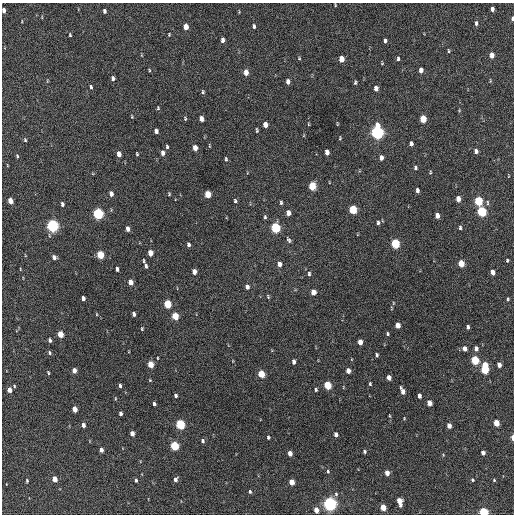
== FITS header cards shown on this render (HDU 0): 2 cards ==
NAXIS1  =                  512 / Axis length
NAXIS2  =                  512 / Axis length

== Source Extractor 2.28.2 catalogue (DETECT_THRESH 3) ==
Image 512 x 512 px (HDU 0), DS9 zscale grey, 1 PNG px = 1 image px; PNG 516 x 516 px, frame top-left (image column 1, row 512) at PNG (2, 3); no overlay
Background 219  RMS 15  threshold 43.9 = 3 sigma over >= 5 px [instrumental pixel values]
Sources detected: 177; all 177 listed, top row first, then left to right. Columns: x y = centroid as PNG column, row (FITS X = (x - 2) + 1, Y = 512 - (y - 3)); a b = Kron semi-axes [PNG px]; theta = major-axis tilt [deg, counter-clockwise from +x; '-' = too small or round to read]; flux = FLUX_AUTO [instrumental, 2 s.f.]
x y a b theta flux
335 5 4 2 - 820
492 9 5 3 - 3600
4 10 5 3 - 3600
104 11 4 3 - 2500
512 19 5 3 - 2200
476 23 5 4 - 2600
254 26 4 3 - 2100
186 27 5 4 - 11000
169 34 4 3 - 830
70 35 4 3 - 1100
222 40 5 4 - 3500
385 41 4 3 - 2100
448 51 5 2 - 1000
492 55 5 4 - 8100
299 58 4 4 - 860
341 59 5 4 - 14000
398 59 5 3 - 1700
382 63 4 3 - 750
149 70 5 3 - 920
421 70 5 4 - 5900
246 72 5 4 - 9500
113 78 5 4 - 2500
47 81 5 3 - 850
490 81 5 3 - 830
288 82 5 4 - 4300
355 82 5 3 - 1400
91 87 5 3 - 1900
376 88 5 4 - 5400
203 92 6 4 -79 1500
158 108 5 4 - 1100
459 110 5 3 - 860
132 117 4 3 - 850
185 118 6 4 -67 1100
201 119 5 4 - 5500
423 119 5 4 - 24000
308 124 5 3 - 810
337 124 5 2 - 820
265 125 5 4 - 8300
257 130 6 3 -86 1300
156 131 5 4 - 4100
377 132 7 5 -88 290000
340 138 4 3 - 920
25 140 5 4 - 1300
411 144 5 4 - 3400
209 146 5 2 - 860
167 147 5 3 - 1500
195 148 5 4 - 9000
476 151 5 4 - 3500
327 152 5 4 - 6100
163 153 5 4 - 4400
119 154 5 4 - 7600
137 154 4 3 - 1100
17 156 6 4 -80 1200
381 158 5 4 - 4800
226 159 6 4 -88 1400
7 165 5 3 - 700
415 168 6 4 -81 1900
430 172 5 3 - 990
312 186 6 4 -87 32000
417 190 5 3 - 3000
111 194 5 4 - 4400
169 194 5 4 - 1100
208 194 5 4 - 19000
458 199 5 4 - 7700
10 201 5 4 - 11000
235 201 5 4 - 1600
478 201 5 4 - 59000
281 203 5 4 - 1500
487 203 9 3 86 1600
62 204 4 3 - 2300
353 210 5 4 - 49000
482 211 6 5 - 79000
288 213 5 4 - 5600
98 214 6 5 - 130000
437 216 5 4 - 6900
265 217 5 4 - 1400
378 223 5 4 - 2000
52 226 6 5 - 220000
460 227 5 3 - 1700
275 228 6 5 - 94000
128 229 5 4 - 4600
289 240 8 5 -54 1900
395 244 5 4 - 72000
188 245 5 3 - 2500
150 253 5 4 - 11000
100 255 5 4 - 36000
54 257 5 4 - 2800
507 260 4 3 - 1100
143 261 5 2 - 1000
461 263 5 4 - 19000
279 264 6 4 -81 5400
146 266 5 3 - 2300
117 269 4 3 - 2600
194 272 5 4 - 6200
492 272 5 4 - 6500
309 274 6 4 -89 1700
130 282 5 4 - 9100
247 287 5 4 - 4100
313 292 5 4 - 9300
268 297 5 3 - 1100
83 298 4 3 - 4100
508 299 4 3 - 1100
393 303 6 3 72 1200
167 304 5 4 - 38000
97 314 4 3 - 760
134 314 4 3 - 3000
175 316 5 4 - 27000
398 325 5 4 - 9000
468 327 4 3 - 2400
142 329 5 3 - 970
60 334 5 4 - 18000
387 334 4 4 - 1400
50 340 4 3 - 2700
360 342 5 4 - 8800
476 348 5 4 - 3900
465 349 5 4 - 6300
49 353 5 4 - 1600
377 355 4 3 - 1700
157 358 3 2 - 730
475 360 5 4 - 52000
294 362 4 4 - 3600
150 364 5 4 - 19000
499 365 4 4 - 5800
485 368 9 4 87 58000
74 370 5 4 - 5800
348 371 5 4 - 6900
48 373 4 3 - 980
261 374 5 4 - 27000
389 377 5 4 - 6700
150 380 4 4 - 830
370 384 4 3 - 1300
327 385 5 4 - 40000
14 386 4 4 - 1100
120 386 4 3 - 2000
343 387 5 3 - 700
9 390 4 4 - 7400
316 390 4 3 - 1500
402 391 6 4 -68 6900
176 395 4 3 - 1900
419 396 5 3 - 4500
115 398 5 3 - 850
429 403 5 4 - 11000
154 404 4 3 - 2200
75 409 5 4 - 11000
120 413 4 3 - 2600
389 416 4 3 - 870
404 418 3 3 - 740
496 423 5 4 - 19000
180 424 5 4 - 80000
83 425 4 4 - 4300
449 426 5 4 - 7400
132 433 4 4 - 6000
336 434 4 4 - 3700
268 437 4 3 - 1500
513 437 4 2 - 6500
202 441 5 4 - 2300
174 446 5 4 - 59000
101 450 4 3 - 5000
364 452 4 4 - 1500
290 453 4 4 - 7300
483 453 4 4 - 5100
328 471 5 4 - 1300
387 473 4 4 - 8100
55 479 4 4 - 10000
175 479 6 4 67 2800
136 480 4 3 - 1600
472 480 4 3 - 1200
494 480 4 4 - 1000
27 481 4 3 - 1200
292 482 5 4 - 12000
250 492 5 3 - 1400
336 494 6 5 - 1600
399 501 7 4 -75 13000
330 504 5 5 - 330000
383 507 5 4 - 17000
316 510 4 4 - 9200
484 512 4 4 - 74000
At the frame edge (FLAGS 8, measured only in part): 4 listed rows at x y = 4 10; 512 19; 513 437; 484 512